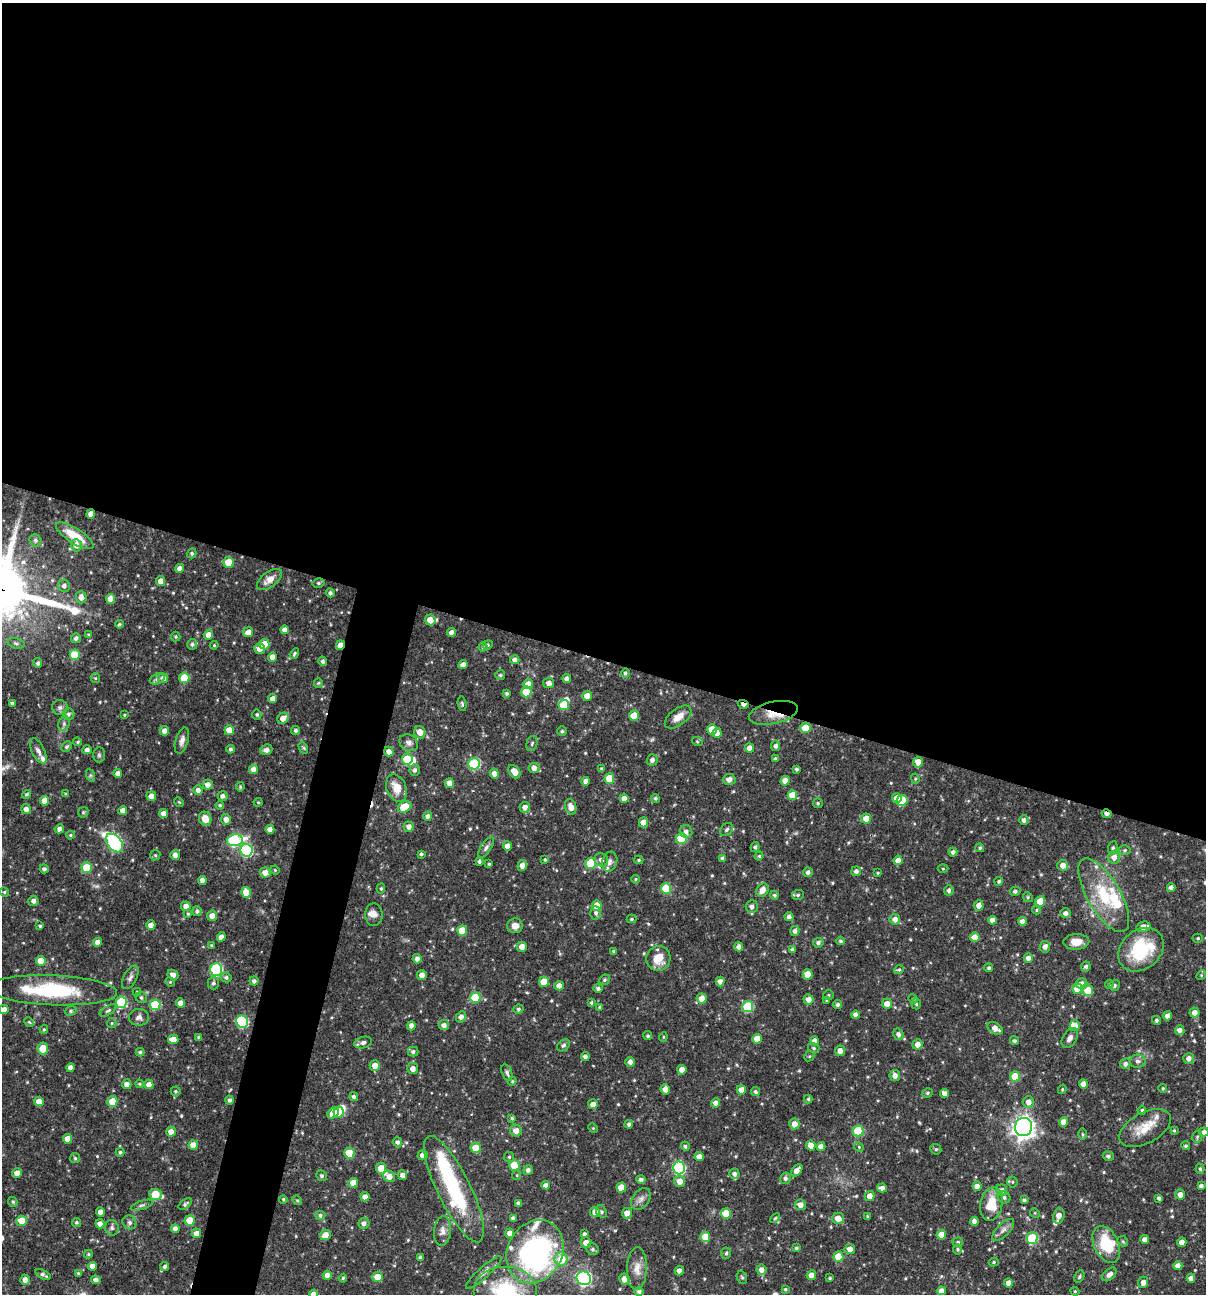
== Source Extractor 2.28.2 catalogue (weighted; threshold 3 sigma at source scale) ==
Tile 3 of 4 x 4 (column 3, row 1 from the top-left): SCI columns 2656-3859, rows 3876-5167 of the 5187 x 5168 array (HDU 1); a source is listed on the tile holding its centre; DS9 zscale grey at full resolution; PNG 1208 x 1296 px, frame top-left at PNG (2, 3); each listed source drawn as its Kron ellipse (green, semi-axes under 4 px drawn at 4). Shown black and unused: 54% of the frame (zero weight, under 3 of 4 exposures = <1% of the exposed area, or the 3 px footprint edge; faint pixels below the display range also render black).
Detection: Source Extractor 2.28.2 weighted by HDU 2 'WHT'; one run over the whole footprint, this tile lists its part. Background 0.0954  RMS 0.0039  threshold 0.0174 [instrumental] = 3 sigma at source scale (4.5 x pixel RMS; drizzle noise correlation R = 1.50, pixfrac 1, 0.05/0.05 arcsec/px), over >= 5 px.
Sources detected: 580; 5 inside a brighter object's white glare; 1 cosmic-ray / hot-pixel residue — neither listed nor drawn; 14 inside a brighter listed object's ellipse — not listed separately; of the other 560, all 500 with FLUX_AUTO >= 0.42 (the completeness limit of this list) listed and drawn (60 fainter detections not listed), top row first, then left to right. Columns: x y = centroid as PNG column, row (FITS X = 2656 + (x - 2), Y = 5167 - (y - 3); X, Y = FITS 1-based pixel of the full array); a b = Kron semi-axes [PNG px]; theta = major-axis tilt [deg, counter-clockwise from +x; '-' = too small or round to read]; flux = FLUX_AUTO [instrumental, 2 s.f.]
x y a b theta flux
91 514 4 4 - 2.4
75 536 22 7 -32 9.2
35 540 6 5 - 0.93
76 545 6 5 - 2.3
192 553 5 4 - 0.76
228 562 5 5 - 8.4
180 568 4 4 - 2.1
269 579 14 7 37 3.8
161 581 5 4 - 2.7
318 583 6 5 - 0.68
64 586 6 5 - 1.3
330 593 4 4 - 1
81 597 6 5 - 2.7
110 599 5 4 - 3.2
430 620 5 5 - 4.8
119 624 4 3 - 0.49
285 630 4 4 - 2
248 632 5 5 - 3.4
451 632 4 4 - 1.9
88 634 4 3 - 0.42
208 635 5 4 - 3.6
176 637 5 4 - 0.57
76 638 5 4 - 1.3
16 643 9 5 -13 1
192 644 5 5 - 0.91
264 644 5 5 - 6.7
214 645 4 4 - 0.45
340 645 5 4 - 2.9
488 645 5 4 - 0.57
483 647 4 4 - 0.66
260 649 5 5 - 2.4
294 654 6 4 59 0.69
75 655 5 5 - 13
272 657 4 4 - 3.1
515 660 4 4 - 1.5
323 661 5 4 - 0.95
38 663 5 4 - 0.96
463 665 4 4 - 2.1
625 673 4 4 - 0.79
500 675 5 5 - 0.66
95 678 5 4 - 0.43
163 678 5 5 - 2
184 678 5 5 - 7.7
157 679 8 5 20 1.2
567 679 4 4 - 1.5
318 683 5 4 - 0.46
549 683 5 5 - 1.9
528 684 5 5 - 2.6
526 692 5 5 - 12
507 693 4 4 - 0.71
587 696 5 5 - 3.2
273 699 4 4 - 2.6
12 703 4 3 - 0.85
462 704 7 4 -79 0.65
743 704 5 3 - 1.9
564 705 5 5 - 11
60 707 7 7 - 1.2
773 713 25 11 12 6.7
68 714 6 5 - 0.92
124 715 3 3 - 0.42
257 715 5 5 - 0.74
634 716 5 5 - 7.4
678 717 15 8 37 3.8
283 718 6 5 - 2.7
64 724 7 5 72 0.96
805 728 5 5 - 7.3
712 729 5 5 - 8.4
229 730 5 5 - 5.6
296 730 4 4 - 1.1
164 731 5 4 - 2.4
562 731 5 5 - 0.6
420 732 6 5 - 3.4
717 733 5 4 - 2.9
182 741 13 6 74 1.9
697 741 5 3 - 0.42
78 742 4 4 - 0.6
409 743 10 8 -30 1.6
532 743 8 5 73 0.87
776 746 5 4 - 1.1
66 747 6 4 45 0.69
303 748 6 4 -60 0.58
749 748 4 4 - 2.2
231 749 4 4 - 0.87
87 750 4 4 - 1.5
266 750 6 5 - 1.4
38 751 14 6 -63 2
389 751 5 4 - 2.4
99 755 7 6 - 0.76
407 759 5 5 - 15
775 759 4 3 - 0.74
652 760 5 5 - 1.6
918 762 5 5 - 3.4
474 764 6 5 - 32
534 768 5 5 - 2.2
253 769 5 4 - 2.2
602 769 4 3 - 0.74
797 769 3 3 - 0.75
415 770 6 5 - 1.2
514 772 7 5 -51 4
118 773 4 4 - 2.3
494 773 5 4 - 2.3
90 775 7 4 -72 0.68
609 779 5 5 - 9.2
729 779 6 5 - 2.2
915 779 5 4 - 0.5
586 781 4 4 - 2.4
785 781 5 4 - 2.8
449 783 5 4 - 2.3
208 785 5 5 - 2.3
240 787 5 3 - 0.52
396 788 14 9 -69 5.6
198 790 5 4 - 1.7
27 794 5 4 - 0.67
66 794 4 3 - 0.54
792 795 5 5 - 6.3
151 796 5 4 - 2.6
223 796 5 5 - 1.3
624 798 4 4 - 2.6
655 798 4 4 - 0.71
897 798 5 5 - 3.9
902 800 5 5 - 12
45 801 5 4 - 4.4
179 802 5 4 - 0.44
258 802 4 4 - 0.45
818 803 5 4 - 0.57
220 805 4 4 - 0.6
405 807 7 5 26 9.8
525 807 5 5 - 2
571 807 8 5 -72 3.3
26 809 5 4 - 1.9
123 811 4 4 - 2.5
83 812 6 4 45 0.51
163 813 4 4 - 2.3
1107 814 5 4 - 2.1
428 816 4 4 - 1.3
205 819 7 6 - 4.4
226 819 5 5 - 2.2
866 819 5 5 - 4.9
1024 820 5 4 - 1.3
643 822 5 4 - 4.5
409 827 5 5 - 2
59 829 5 4 - 1.4
270 829 4 4 - 2.1
726 830 7 5 43 0.89
686 832 6 6 - 1.5
70 835 4 3 - 0.54
681 838 5 5 - 18
235 840 8 6 12 38
115 843 10 7 -51 60
507 846 4 4 - 2.6
755 847 5 4 - 0.83
486 848 12 5 55 1.2
980 848 4 4 - 0.69
1113 848 7 4 81 0.93
246 850 6 6 - 39
1125 850 6 5 - 0.68
953 852 4 4 - 1.3
421 854 3 3 - 0.63
155 855 5 5 - 0.56
175 855 5 4 - 1.9
759 856 4 4 - 0.52
1114 857 6 6 - 2.8
723 858 4 4 - 1.3
545 859 4 3 - 0.51
601 860 7 6 - 1.6
639 860 4 4 - 0.61
898 860 4 4 - 2.5
479 861 4 4 - 0.8
610 862 10 7 74 1.7
591 863 5 5 - 13
489 864 4 4 - 0.47
522 865 5 5 - 2.5
1063 865 5 5 - 3
87 868 5 5 - 12
44 869 4 4 - 1.1
943 869 5 3 - 0.43
275 870 5 4 - 0.43
856 871 5 5 - 1.3
808 872 5 5 - 1.2
265 873 5 5 - 3.3
878 873 4 3 - 0.48
635 879 4 3 - 0.53
202 880 4 4 - 2.4
999 881 4 4 - 0.65
381 888 5 4 - 0.56
666 888 5 5 - 16
1171 888 4 4 - 1.9
763 890 7 5 50 3
949 890 5 4 - 1.2
1015 891 5 4 - 0.96
4 892 5 4 - 0.53
246 892 5 4 - 5.1
775 895 4 4 - 0.67
798 895 6 5 - 0.83
1104 895 41 16 -60 20
1028 897 5 4 - 0.6
33 901 5 5 - 1.5
1040 901 5 5 - 8
979 905 5 5 - 2.4
186 906 5 4 - 2.5
597 906 5 5 - 6.7
752 907 6 6 - 1.4
1036 910 4 4 - 0.51
197 911 5 4 - 1
596 913 6 5 - 1.1
1066 913 5 4 - 1.6
188 914 4 4 - 0.46
374 915 11 8 -90 2.1
212 916 5 5 - 2.9
789 917 4 4 - 1.4
631 919 5 4 - 0.58
895 919 5 5 - 2.3
992 920 4 4 - 2.3
1022 921 4 4 - 1.9
151 925 4 4 - 2.7
40 926 4 3 - 0.6
515 926 8 7 - 2.6
1143 927 7 5 15 2.9
462 931 5 5 - 7.7
795 931 5 4 - 1.4
221 937 5 4 - 2.5
975 937 5 5 - 4.1
1198 938 5 4 - 0.61
841 941 4 3 - 0.66
97 942 4 4 - 2.5
1076 942 13 8 2 4.1
818 943 5 5 - 1.2
211 945 3 3 - 0.42
522 947 5 5 - 2.6
739 947 4 4 - 2.1
1045 947 6 5 - 2
792 950 4 4 - 0.77
1141 950 25 19 40 24
614 951 4 4 - 0.82
658 958 12 12 - 6.6
1028 958 4 4 - 1.8
417 959 4 4 - 1.7
41 961 5 5 - 7.3
1086 967 5 4 - 1
989 968 4 4 - 0.77
216 970 6 6 - 44
899 970 5 4 - 0.52
808 974 5 5 - 6
173 975 5 5 - 2
422 975 5 5 - 2.4
1201 975 5 4 - 0.43
130 977 13 6 62 1.5
226 977 5 4 - 0.9
604 980 5 5 - 0.66
254 981 4 4 - 1.2
720 981 5 4 - 1.9
170 982 5 4 - 0.44
544 982 5 5 - 7.3
213 983 6 5 - 0.89
1082 984 6 5 - 2.1
1109 984 5 4 - 0.56
1115 985 5 5 - 0.7
559 986 4 4 - 2.4
598 988 4 4 - 1
1077 989 5 5 - 6.1
52 990 65 15 -2 34
1088 990 6 5 - 7
137 992 4 4 - 0.47
829 995 5 4 - 0.52
141 997 6 5 - 0.83
475 998 5 5 - 13
702 998 5 5 - 3.8
808 999 5 5 - 2.5
913 999 5 4 - 0.51
827 1000 4 4 - 0.48
121 1002 6 5 - 27
181 1003 4 4 - 2.6
591 1003 4 3 - 0.62
887 1004 5 5 - 3.3
916 1004 5 4 - 0.71
155 1005 5 5 - 21
837 1005 4 4 - 0.83
600 1007 3 3 - 0.65
748 1007 5 5 - 22
4 1009 5 4 - 2.1
518 1009 5 4 - 0.77
71 1011 6 4 23 0.71
108 1011 9 4 31 0.74
1194 1012 5 5 - 2.5
855 1015 4 4 - 1.6
1168 1016 4 4 - 2.4
139 1017 10 8 6 1.7
461 1017 6 5 - 1.6
1156 1020 4 4 - 0.77
29 1022 5 4 - 0.49
242 1022 6 5 - 36
112 1023 5 5 - 0.55
444 1025 5 5 - 1.7
411 1026 4 4 - 1.7
1075 1026 5 5 - 3
995 1028 8 5 -30 3
44 1029 4 3 - 0.52
1180 1030 5 4 - 1.9
898 1034 6 5 - 1.4
648 1036 4 4 - 0.76
199 1037 4 3 - 0.82
663 1037 4 4 - 0.46
1070 1038 11 6 59 2
173 1039 5 4 - 4.6
757 1039 5 4 - 4.7
815 1041 4 4 - 2.3
1014 1041 5 4 - 0.88
363 1042 9 5 17 1.2
917 1044 5 5 - 2.4
563 1045 7 5 38 0.8
43 1048 6 5 - 5.9
814 1048 6 5 - 0.7
840 1051 5 5 - 2.4
140 1052 4 4 - 0.71
413 1052 5 5 - 0.99
809 1056 5 4 - 0.5
585 1057 4 4 - 1.6
1189 1058 5 5 - 2.1
1138 1061 8 6 -2 1.4
630 1062 5 4 - 1.6
1125 1064 5 5 - 1.4
375 1066 5 5 - 2.9
70 1068 4 4 - 2.2
413 1069 5 5 - 2.4
682 1070 5 4 - 3.5
507 1072 8 5 -72 1.2
895 1075 5 5 - 2.2
1015 1076 5 5 - 9.1
512 1081 4 3 - 0.52
127 1084 5 5 - 2.2
139 1084 4 3 - 0.48
149 1084 5 4 - 2.4
1083 1084 4 4 - 2.5
1163 1088 4 4 - 0.53
665 1089 5 5 - 2.9
1062 1089 5 3 - 0.43
741 1090 5 4 - 3.4
176 1091 5 5 - 0.66
755 1092 5 4 - 0.8
927 1093 5 4 - 0.68
945 1093 5 4 - 2.1
354 1097 4 4 - 0.95
808 1099 4 4 - 0.62
230 1100 4 4 - 1.1
39 1101 5 5 - 4.5
112 1102 5 5 - 8.2
1028 1102 6 5 - 2.5
716 1103 4 4 - 2.4
593 1104 5 5 - 2.5
1142 1110 5 4 - 0.76
339 1112 6 5 - 4.8
333 1113 6 4 44 5.1
512 1118 4 4 - 0.59
1063 1122 5 4 - 3.6
629 1124 4 4 - 1.1
794 1124 5 5 - 2.8
1024 1127 9 8 - 230
593 1128 5 4 - 0.43
1145 1128 28 15 28 8.5
516 1131 6 5 - 2.7
858 1131 5 5 - 19
1174 1131 4 3 - 0.49
171 1132 5 5 - 2.5
1204 1132 5 4 - 1.7
1083 1134 5 3 - 0.47
1197 1137 6 5 - 0.7
67 1139 5 4 - 4.1
397 1142 5 4 - 1.2
193 1145 5 4 - 4.1
811 1145 5 4 - 3.7
685 1146 5 4 - 0.73
1186 1146 4 4 - 0.69
821 1147 4 4 - 2.4
859 1147 5 4 - 0.48
476 1148 5 5 - 7.7
936 1149 6 5 - 0.61
120 1152 4 3 - 0.68
349 1153 5 5 - 14
423 1155 5 5 - 2.2
1108 1156 5 4 - 0.9
509 1157 5 5 - 0.59
699 1157 4 4 - 2.5
75 1158 5 4 - 0.66
514 1165 5 5 - 12
381 1168 5 5 - 6.6
679 1168 6 6 - 43
1200 1169 5 4 - 0.72
528 1170 4 4 - 1.4
797 1170 7 4 51 3
17 1173 5 4 - 2.7
734 1174 5 5 - 1.4
402 1175 5 4 - 1.9
517 1175 5 4 - 0.44
321 1176 5 5 - 0.82
389 1176 6 5 - 3.4
785 1178 6 5 - 1.3
641 1179 5 4 - 0.99
680 1181 5 5 - 3.6
1012 1182 5 5 - 0.66
353 1183 5 5 - 4.5
546 1185 4 4 - 1.9
977 1186 4 4 - 2.4
1201 1186 4 4 - 1.2
621 1187 5 5 - 6.5
882 1188 5 4 - 2
454 1189 58 16 -64 35
1001 1190 6 5 - 2.3
155 1194 7 5 -19 12
1180 1195 5 5 - 2.2
869 1196 5 5 - 3.3
365 1197 4 4 - 2.2
1004 1197 6 6 - 1.1
1159 1198 4 4 - 1.1
283 1199 4 4 - 0.56
641 1199 12 8 56 2.1
297 1200 5 4 - 0.53
1024 1200 4 4 - 0.86
13 1202 5 4 - 0.64
518 1203 4 3 - 1.2
185 1204 7 4 36 0.9
991 1204 17 11 78 9.9
142 1205 12 4 19 1.1
800 1205 5 5 - 2.6
100 1212 4 4 - 2.4
595 1212 5 4 - 2.6
601 1212 7 5 -59 0.68
627 1213 5 5 - 2.7
1035 1213 5 4 - 0.46
726 1214 5 5 - 11
320 1215 5 5 - 1
867 1216 4 3 - 0.48
1059 1216 8 5 75 3.4
513 1218 4 4 - 1.5
775 1218 6 3 44 0.47
838 1218 6 5 - 3.5
190 1220 5 5 - 8.1
22 1221 5 5 - 7.2
974 1221 4 4 - 2.2
76 1222 4 4 - 0.6
129 1222 7 6 - 1.1
364 1223 5 5 - 1.4
100 1224 4 4 - 2.7
112 1228 8 7 - 1.1
175 1229 4 4 - 2.2
1003 1230 14 6 45 2
442 1231 15 8 84 2.4
196 1233 4 4 - 2.7
510 1233 5 4 - 2.6
584 1234 4 4 - 0.98
325 1235 5 5 - 3.5
941 1235 5 4 - 4.4
705 1237 5 5 - 6.6
1032 1238 5 5 - 24
1145 1240 4 4 - 2.2
1123 1241 6 4 -45 0.56
586 1242 5 5 - 3.2
958 1242 5 4 - 0.68
1182 1242 4 4 - 2.4
1106 1244 20 12 -65 16
796 1248 4 3 - 0.76
593 1249 6 6 - 0.91
850 1249 5 5 - 2.7
958 1249 5 4 - 0.62
535 1252 33 27 61 97
726 1253 6 5 - 0.66
88 1254 4 4 - 0.47
420 1257 4 4 - 1
838 1257 5 5 - 7.8
561 1259 7 6 - 8.6
994 1262 5 4 - 0.59
92 1266 4 4 - 2.6
1178 1266 4 4 - 2.6
165 1267 4 4 - 0.99
637 1269 21 10 88 4.2
761 1270 5 5 - 2.3
679 1271 5 4 - 1.7
484 1272 23 5 42 2.3
78 1273 4 4 - 0.52
1109 1274 8 5 42 1.5
43 1275 8 4 -29 1.2
327 1275 4 4 - 2.5
811 1275 5 4 - 2.6
377 1277 5 5 - 5
742 1277 6 5 - 0.7
1079 1277 7 4 61 0.67
343 1278 4 4 - 0.51
584 1278 7 6 - 80
830 1278 3 3 - 0.44
1191 1278 4 4 - 2.3
624 1279 5 5 - 2.7
25 1280 5 5 - 2.2
96 1280 5 4 - 1.4
1143 1282 6 5 - 2.1
1008 1283 4 4 - 2.7
785 1289 4 4 - 0.62
505 1291 32 25 0 29
639 1291 5 4 - 1.1
941 1291 4 4 - 2.7
1075 1291 4 4 - 0.47
313 1294 4 4 - 2.3
Overlapping masked pixels (flux is a lower limit): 5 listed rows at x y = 91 514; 340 645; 743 704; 773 713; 1107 814
Isophote crosses this tile's border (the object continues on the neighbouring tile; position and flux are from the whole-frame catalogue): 6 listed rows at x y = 1198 938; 52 990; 4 1009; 1204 1132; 505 1291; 313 1294